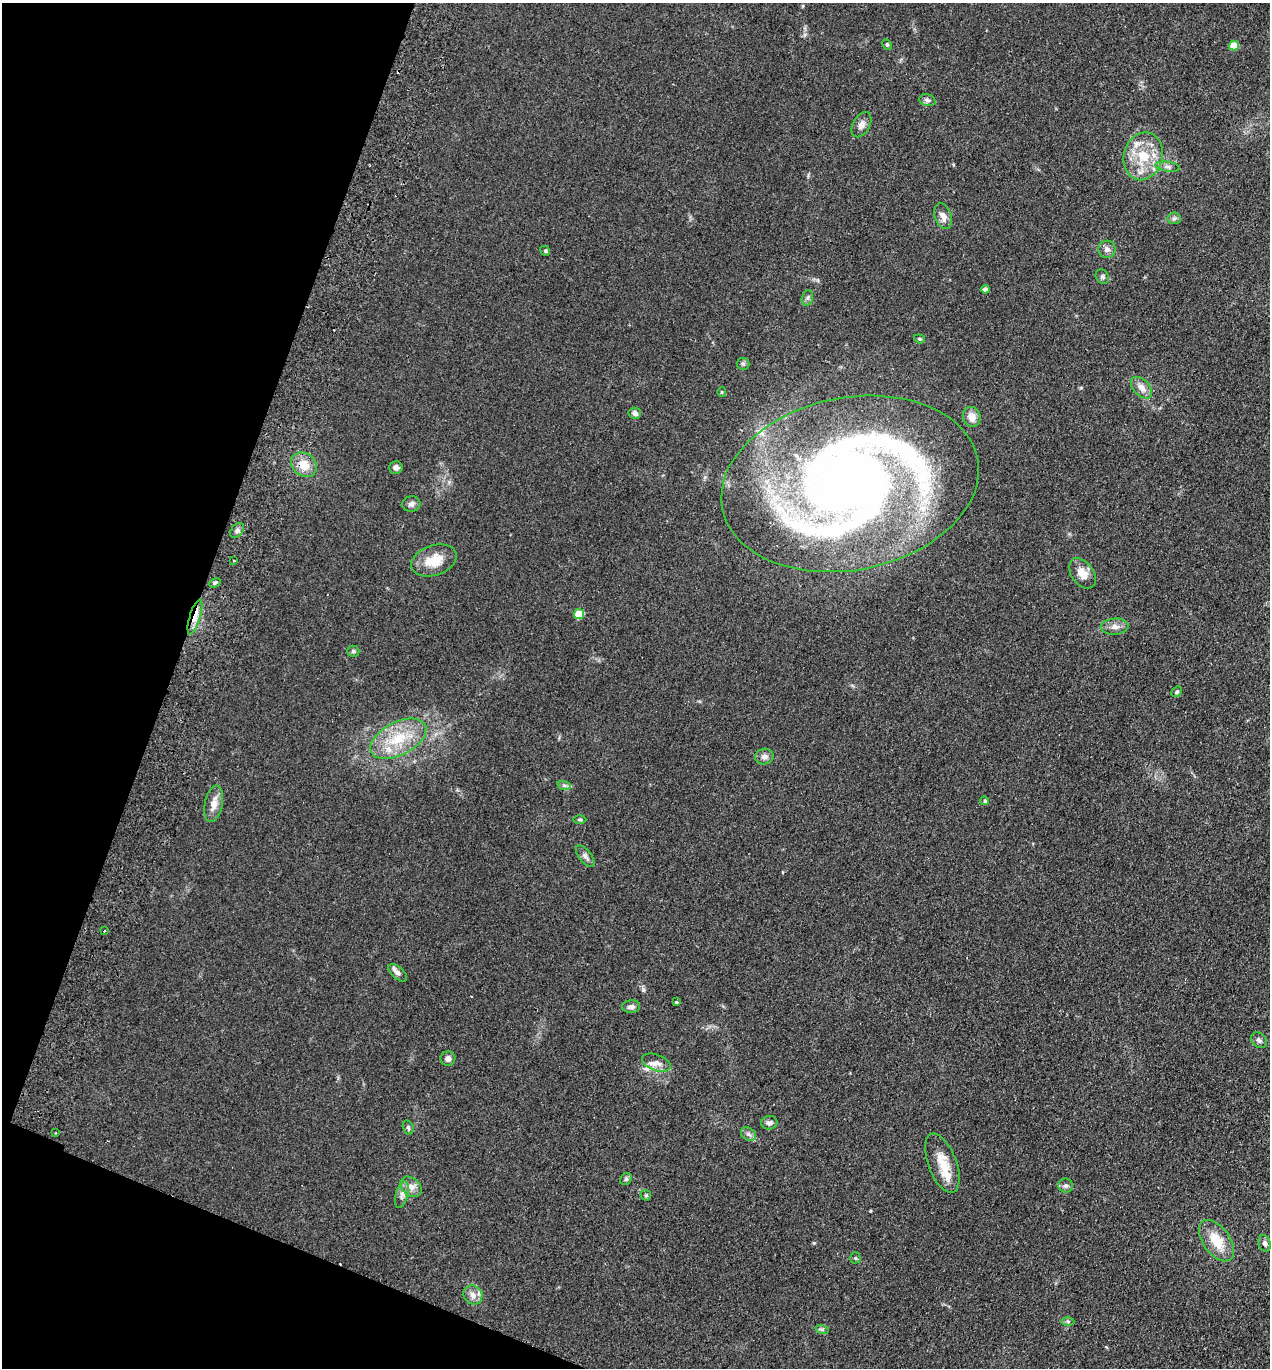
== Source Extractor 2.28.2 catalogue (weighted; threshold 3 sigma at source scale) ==
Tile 9 of 4 x 4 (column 1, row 3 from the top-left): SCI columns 193-1460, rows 1390-2755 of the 5589 x 5512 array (HDU 1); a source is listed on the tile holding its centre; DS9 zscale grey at full resolution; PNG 1272 x 1370 px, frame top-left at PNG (2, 3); each listed source drawn as its Kron ellipse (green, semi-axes under 4 px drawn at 4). Shown black and unused: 18% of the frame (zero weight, under 2 of 3 exposures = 3% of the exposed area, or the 3 px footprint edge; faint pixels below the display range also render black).
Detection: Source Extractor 2.28.2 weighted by HDU 2 'WHT'; one run over the whole footprint, this tile lists its part. Background 0.0961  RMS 0.01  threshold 0.0459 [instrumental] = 3 sigma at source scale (4.5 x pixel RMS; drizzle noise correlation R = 1.50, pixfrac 1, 0.05/0.05 arcsec/px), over >= 5 px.
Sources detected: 71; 2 cosmic-ray / hot-pixel residue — neither listed nor drawn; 6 inside a brighter listed object's ellipse — not listed separately; the other 63 listed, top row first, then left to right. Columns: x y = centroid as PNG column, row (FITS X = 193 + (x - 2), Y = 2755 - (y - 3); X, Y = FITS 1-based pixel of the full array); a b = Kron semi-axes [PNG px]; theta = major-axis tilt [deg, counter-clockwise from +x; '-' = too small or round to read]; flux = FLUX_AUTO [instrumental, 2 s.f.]
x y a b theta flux
887 44 6 4 -63 1.4
1234 46 5 5 - 20
927 100 8 6 -16 3
861 125 13 8 61 5.5
1143 156 24 19 75 35
1167 167 12 5 -8 3.4
943 216 13 8 -71 7.6
1174 218 6 6 - 2.2
1107 249 9 8 - 4.5
545 251 5 4 - 1.4
1102 276 7 6 - 2.2
985 289 4 4 - 3.9
807 298 8 5 73 2.5
919 339 5 4 - 1.3
743 364 6 5 - 2.1
1142 388 13 8 -46 8.1
722 392 5 4 - 1.1
635 413 6 5 - 4.1
972 417 10 8 -66 9.3
304 465 14 11 -36 16
396 467 7 6 - 3.6
850 484 130 86 11 850
411 504 9 8 - 3.7
237 530 8 6 50 3.2
434 560 23 15 19 22
234 561 3 2 - 1.2
1082 573 17 11 -54 12
215 583 6 4 30 1.7
579 614 5 5 - 34
195 617 18 5 73 10
1115 627 14 8 4 6.5
353 651 6 5 - 1.9
1177 692 6 5 - 1.7
398 739 30 16 27 39
764 757 9 8 - 4.7
564 785 7 4 -19 2
985 801 4 4 - 1.8
214 804 18 9 79 10
580 820 6 3 0 1.3
585 856 12 6 -52 3.9
104 931 2 2 - 1.1
398 973 11 6 -43 3.5
677 1002 3 3 - 2.5
631 1007 9 6 4 4.4
1259 1040 9 7 -45 3.3
448 1059 7 7 - 3.7
656 1063 15 8 -20 6.5
769 1123 8 6 9 3.2
408 1127 7 5 -73 1.9
56 1133 3 2 - 0.94
748 1134 8 6 -34 3
942 1163 31 14 -69 23
626 1179 6 5 - 1.7
1065 1186 7 7 - 3
411 1187 12 8 -41 6.5
402 1194 14 6 76 4.6
646 1195 6 5 - 1.6
1217 1241 23 13 -54 25
1265 1243 8 6 -71 3.6
855 1258 5 5 - 1.4
473 1295 10 9 - 6.7
1068 1321 6 4 0 1.7
822 1329 7 4 -18 1.9
Overlapping masked pixels (flux is a lower limit): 1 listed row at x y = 195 617